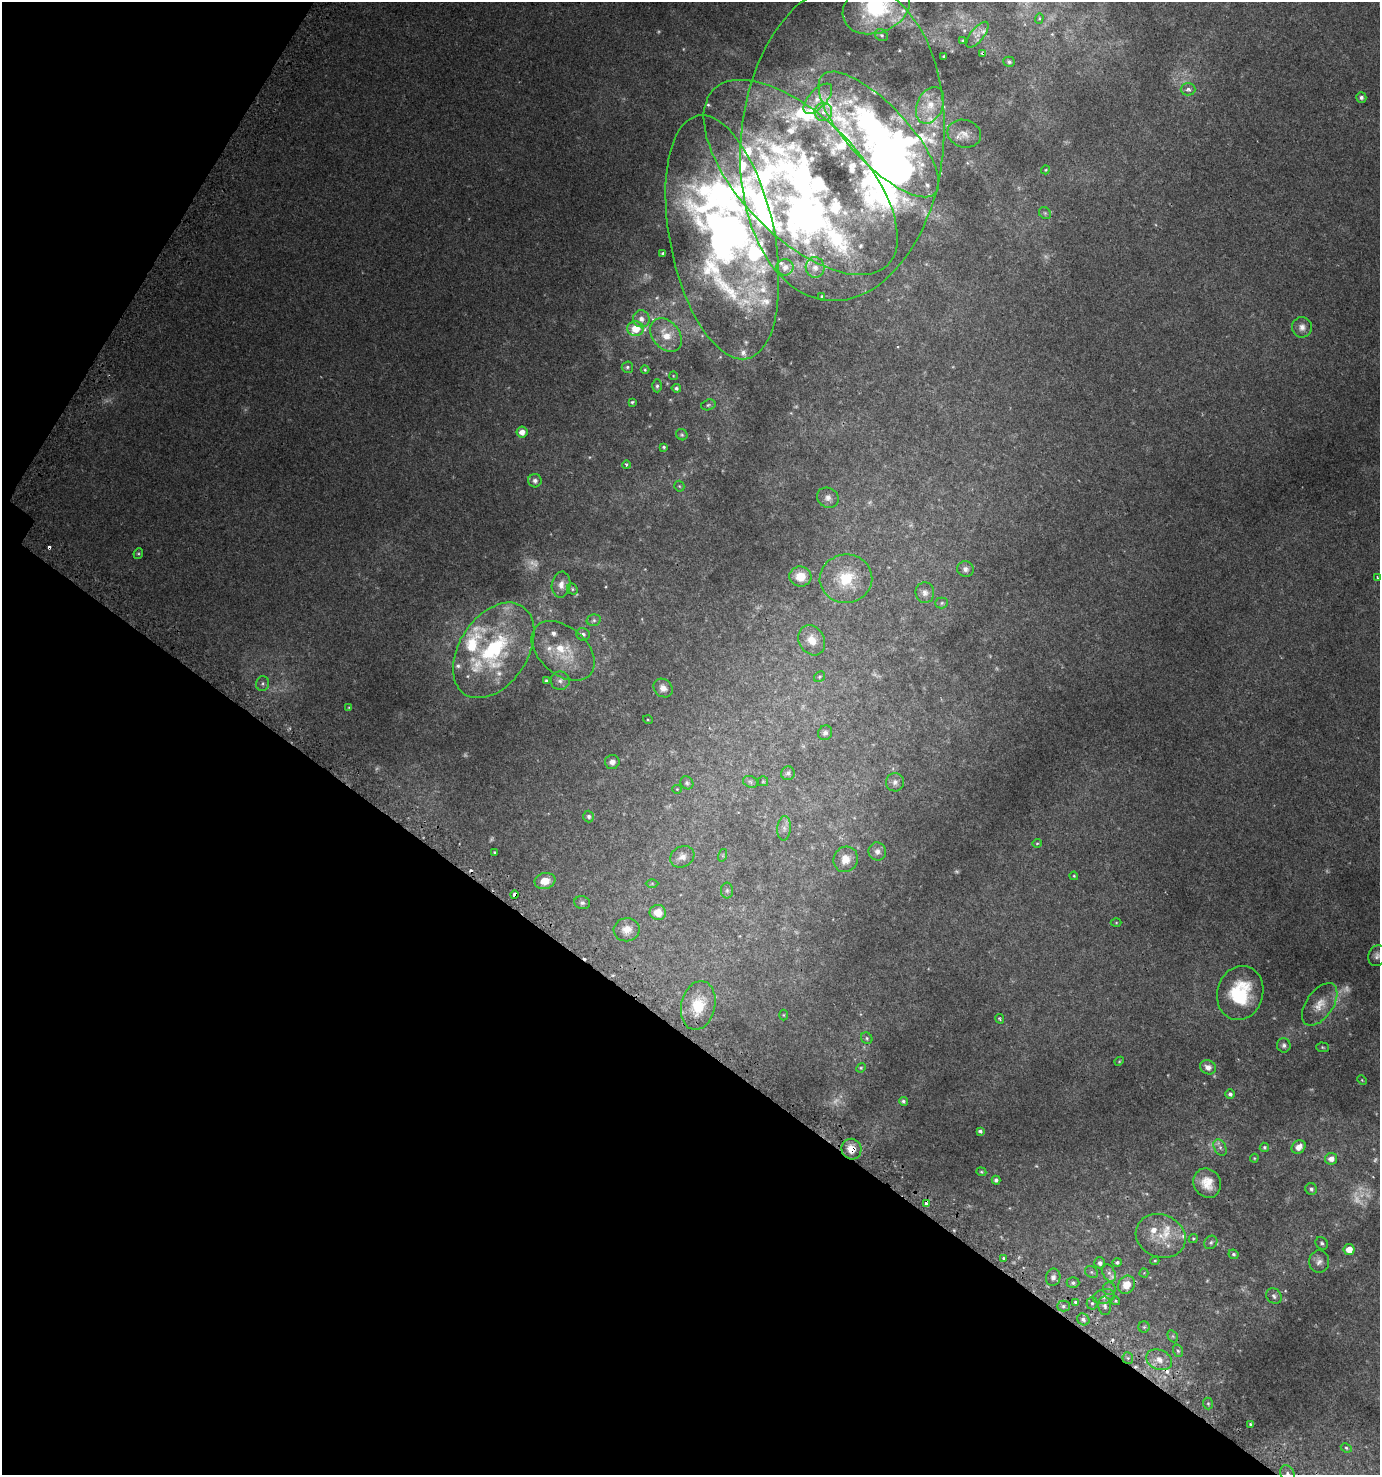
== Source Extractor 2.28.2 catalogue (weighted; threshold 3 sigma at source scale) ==
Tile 9 of 4 x 4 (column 1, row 3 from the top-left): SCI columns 314-1691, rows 1537-3009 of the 6069 x 6006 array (HDU 1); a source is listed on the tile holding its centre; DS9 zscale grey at full resolution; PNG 1382 x 1477 px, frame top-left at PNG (2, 2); each listed source drawn as its Kron ellipse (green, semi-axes under 4 px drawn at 4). Shown black and unused: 34% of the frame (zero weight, under 2 of 3 exposures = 3% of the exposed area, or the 3 px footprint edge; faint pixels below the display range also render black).
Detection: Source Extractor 2.28.2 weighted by HDU 2 'WHT'; one run over the whole footprint, this tile lists its part. Background 0.00528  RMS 0.0045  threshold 0.0203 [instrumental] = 3 sigma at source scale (4.5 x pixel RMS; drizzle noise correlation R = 1.50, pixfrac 1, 0.0396/0.0396 arcsec/px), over >= 5 px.
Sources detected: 233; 25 too faint to see at this stretch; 6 inside a brighter object's white glare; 7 cosmic-ray / hot-pixel residue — neither listed nor drawn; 45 inside a brighter listed object's ellipse — not listed separately; the other 150 listed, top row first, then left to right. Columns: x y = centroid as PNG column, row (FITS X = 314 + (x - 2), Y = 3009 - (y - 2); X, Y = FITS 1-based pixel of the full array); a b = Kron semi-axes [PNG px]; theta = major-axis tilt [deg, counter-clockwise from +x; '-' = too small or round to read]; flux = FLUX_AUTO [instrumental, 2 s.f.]
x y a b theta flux
876 8 34 25 21 35
1039 18 5 4 - 0.51
881 35 7 5 -33 0.97
977 35 16 6 51 2.4
963 41 4 3 - 0.92
983 53 4 3 - 0.72
944 56 3 3 - 0.61
1009 62 6 5 - 0.94
1188 89 7 6 - 1.5
1361 97 5 5 - 1.4
818 99 19 9 47 4
930 105 19 13 66 7.7
823 112 9 8 - 2.8
879 134 82 29 -47 130
964 134 17 13 -17 4.3
842 142 160 101 85 170
1046 170 5 3 - 0.43
801 177 124 60 -45 170
1045 213 6 5 - 0.83
722 237 124 52 -78 200
663 254 4 3 - 0.95
785 267 8 8 - 3.1
815 267 10 9 - 3.1
822 297 3 3 - 0.7
641 319 8 8 - 2.7
1302 327 10 10 - 2.6
635 329 8 7 - 8.3
666 335 19 13 -50 7.4
627 367 6 5 - 0.88
645 370 4 3 - 0.5
673 376 4 3 - 0.28
657 386 6 5 - 0.94
676 388 4 4 - 0.87
632 402 4 3 - 0.69
708 405 7 5 17 0.78
522 432 5 5 - 3.3
682 435 6 5 - 0.68
664 447 4 4 - 0.7
626 465 4 4 - 1
535 481 6 6 - 1.7
679 486 5 5 - 0.54
828 498 11 9 -29 2.6
138 553 5 4 - 0.57
965 569 8 7 - 1.7
800 577 11 10 - 6.9
1377 577 3 2 - 0.7
846 579 26 24 6 18
561 585 13 9 80 3.3
572 589 6 5 - 0.63
925 593 10 9 - 2
942 603 6 5 - 0.71
594 620 7 5 13 1
583 634 7 6 - 1.3
812 640 16 12 -62 5.4
494 650 53 34 56 50
563 651 36 23 -41 18
819 677 6 5 - 0.62
546 681 4 3 - 0.8
560 681 9 9 - 2
263 684 7 6 - 1.1
663 688 10 8 -41 2.8
349 707 4 3 - 0.4
648 720 5 3 - 0.39
825 733 7 6 - 1.3
612 762 7 7 - 2
788 773 7 7 - 1.1
763 781 5 5 - 0.48
750 782 8 5 -24 1
895 782 9 9 - 1.8
687 783 7 6 - 0.86
677 789 4 4 - 0.42
589 816 6 5 - 1.1
784 828 12 6 86 2.2
1037 843 5 4 - 0.57
877 851 9 8 - 2.2
494 852 3 3 - 0.43
723 855 6 4 72 0.54
682 857 13 10 29 2.7
846 859 13 12 - 5.3
1074 876 4 4 - 0.45
545 881 10 8 11 5.3
652 884 6 4 0 0.44
727 891 8 6 90 0.85
514 895 4 3 - 3.1
582 903 8 6 -13 1.1
658 912 8 7 - 5.4
1116 923 5 3 - 0.36
627 930 13 11 11 4.2
1377 956 10 8 72 1.9
1240 993 27 23 74 26
1320 1004 24 13 55 6.9
698 1006 25 17 77 12
783 1015 5 3 - 0.39
1000 1019 5 3 - 0.75
867 1038 6 5 - 0.78
1284 1045 7 7 - 1.5
1322 1047 6 5 - 0.63
1119 1061 5 4 - 0.4
1208 1067 8 7 - 2.9
861 1068 5 4 - 0.5
1362 1080 5 3 - 0.37
1230 1094 4 4 - 1.2
903 1101 4 4 - 0.88
980 1131 4 4 - 0.9
1220 1147 9 6 -63 1.6
1264 1147 4 4 - 0.75
1299 1147 7 6 - 3.7
851 1149 10 10 - 5.6
1254 1158 4 4 - 0.44
1331 1159 6 5 - 2.8
981 1172 5 4 - 0.54
996 1180 4 4 - 1
1207 1183 15 13 -61 7.2
1311 1189 6 5 - 1.2
926 1203 4 3 - 5.2
1161 1236 25 21 -23 12
1193 1238 5 4 - 0.5
1211 1242 7 6 - 1.1
1322 1243 7 5 -45 0.97
1349 1249 5 5 - 5.3
1234 1254 5 4 - 0.88
1004 1258 3 3 - 0.97
1155 1261 4 4 - 0.46
1319 1261 11 10 - 2.3
1117 1262 5 4 - 0.95
1100 1263 5 5 - 1.6
1091 1272 7 5 -36 0.86
1109 1273 9 6 -59 1.4
1144 1273 4 4 - 0.37
1053 1277 8 7 - 2
1073 1283 6 5 - 1.1
1126 1285 9 8 - 6.7
1109 1289 6 6 - 0.96
1274 1296 8 7 - 1.3
1104 1297 11 7 14 2
1116 1301 5 4 - 0.62
1075 1302 4 4 - 0.93
1092 1303 6 5 - 0.89
1063 1306 6 5 - 1.1
1105 1306 9 6 -85 1.6
1083 1319 6 5 - 1.3
1144 1327 5 5 - 0.72
1173 1336 6 4 -60 0.63
1178 1351 6 5 - 0.75
1128 1358 6 5 - 0.78
1159 1360 13 10 -24 4.2
1208 1403 6 5 - 0.72
1250 1424 4 4 - 0.51
1346 1448 5 4 - 0.67
1288 1474 9 7 -63 2.2
Overlapping masked pixels (flux is a lower limit): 4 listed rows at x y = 983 53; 514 895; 851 1149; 926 1203
Isophote crosses this tile's border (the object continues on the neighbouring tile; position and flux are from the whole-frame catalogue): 3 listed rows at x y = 876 8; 1377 956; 1288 1474